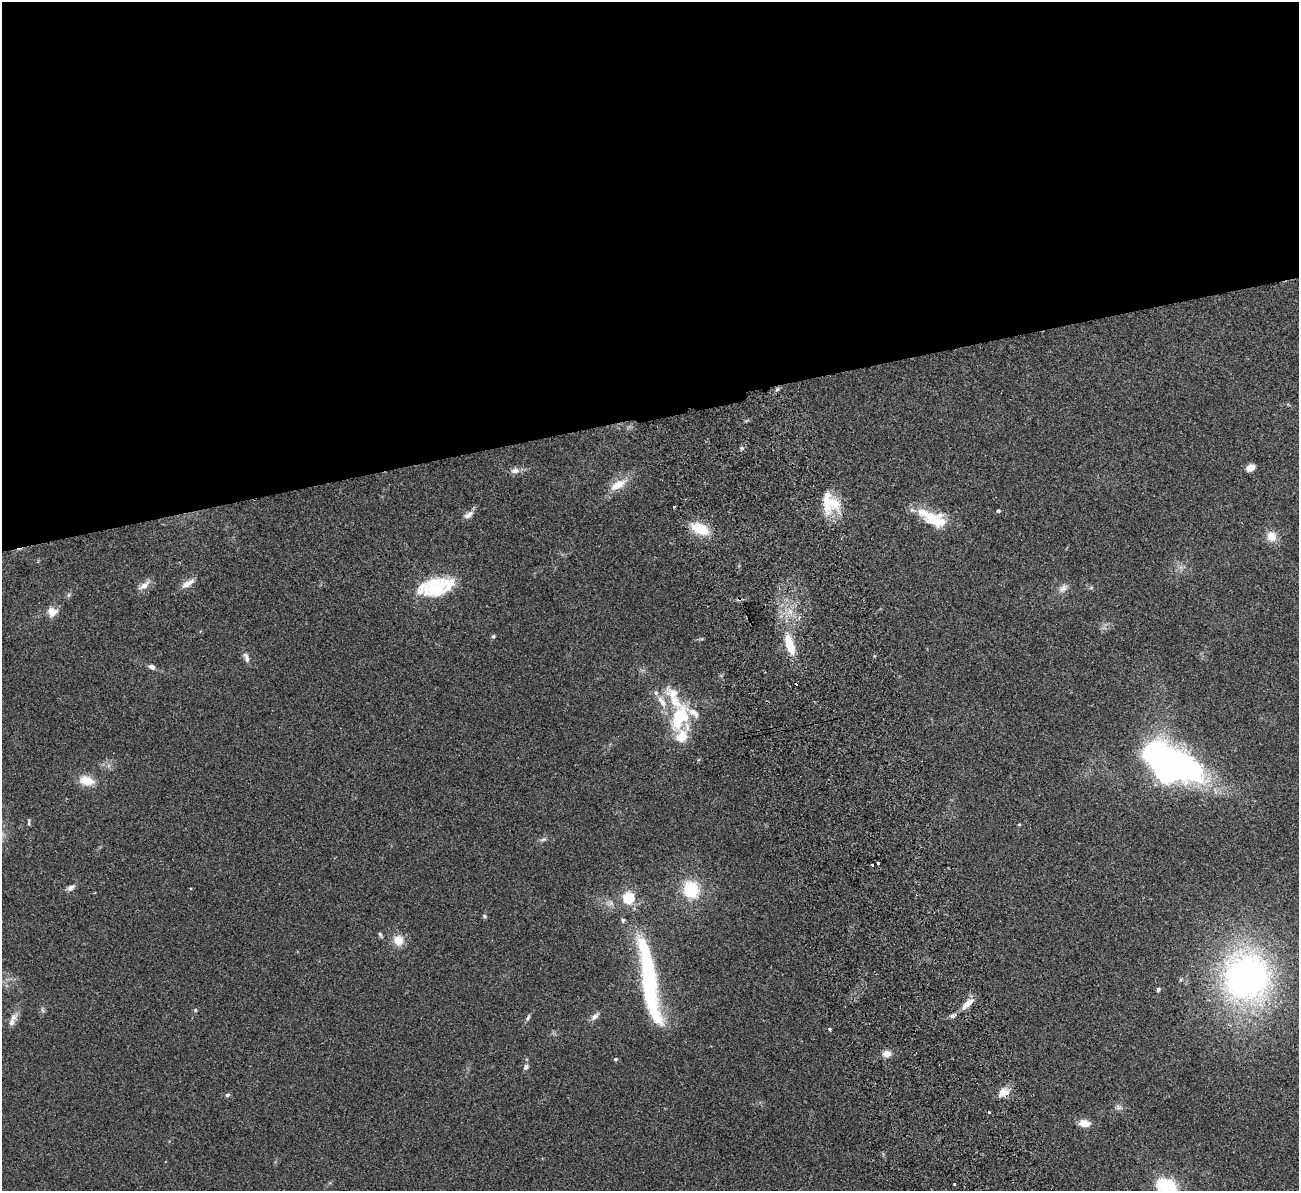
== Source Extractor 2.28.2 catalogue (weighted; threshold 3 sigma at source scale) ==
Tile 2 of 4 x 4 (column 2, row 1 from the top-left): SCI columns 1354-2650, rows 3733-4921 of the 5300 x 5207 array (HDU 1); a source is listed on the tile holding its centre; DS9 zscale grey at full resolution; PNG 1301 x 1193 px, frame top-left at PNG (2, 2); no overlay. Shown black and unused: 35% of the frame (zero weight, under 2 of 3 exposures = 3% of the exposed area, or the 3 px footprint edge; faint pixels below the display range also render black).
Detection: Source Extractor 2.28.2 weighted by HDU 2 'WHT'; one run over the whole footprint, this tile lists its part. Background 0.0951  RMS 0.0086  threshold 0.0389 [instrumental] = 3 sigma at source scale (4.5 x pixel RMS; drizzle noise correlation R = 1.50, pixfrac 1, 0.05/0.05 arcsec/px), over >= 5 px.
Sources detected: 74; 2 inside a brighter object's white glare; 2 cosmic-ray / hot-pixel residue — not listed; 10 inside a brighter listed object's ellipse — not listed separately; the other 60 listed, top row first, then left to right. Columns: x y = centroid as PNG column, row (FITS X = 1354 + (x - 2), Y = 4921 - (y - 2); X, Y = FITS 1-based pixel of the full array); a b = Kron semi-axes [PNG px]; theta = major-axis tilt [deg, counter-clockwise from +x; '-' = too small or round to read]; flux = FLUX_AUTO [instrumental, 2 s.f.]
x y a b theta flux
777 389 7 4 45 1.7
742 448 6 5 - 1.8
1250 467 8 6 29 7
515 471 12 8 8 4.6
618 485 24 10 30 14
833 503 24 15 -37 21
674 507 3 2 - 0.88
998 511 5 4 - 0.99
926 514 41 13 -17 23
469 515 13 7 36 5
700 529 21 12 -24 23
1271 536 13 12 - 9.6
188 583 19 7 33 6.7
144 585 17 7 41 6.3
438 587 43 20 11 50
1063 588 15 8 37 5
69 595 6 4 89 1.4
790 611 10 6 -64 5.6
52 612 12 11 - 8.4
493 636 5 5 - 1.4
790 645 29 11 -73 22
246 657 13 6 -70 3.7
152 667 8 6 -22 3.1
662 703 11 10 - 7.1
679 717 31 18 68 47
1182 766 98 27 -28 200
86 781 19 11 -12 14
29 822 9 3 90 1.4
1019 824 5 3 - 0.7
543 839 10 4 11 1.9
878 863 3 3 - 5
872 865 3 3 - 2.2
71 888 11 7 29 3.5
190 889 3 2 - 1
691 889 19 17 -64 35
628 898 5 5 - 98
484 916 5 5 - 1.3
623 920 5 5 - 1.6
380 935 8 4 -65 1.6
398 940 13 12 - 11
1246 977 53 53 - 310
649 980 84 13 -81 160
1158 989 5 4 - 1.4
968 1003 17 7 42 8.8
42 1010 9 3 -76 1.5
195 1010 5 4 - 1.2
952 1016 7 5 30 2.1
13 1017 14 9 53 5.5
595 1017 12 7 41 4
528 1018 9 4 62 1.8
830 1029 4 3 - 1.4
887 1054 8 7 - 7.3
616 1059 6 4 14 1.2
526 1067 8 7 - 2.6
1003 1093 17 10 27 7.8
227 1095 7 5 17 1.5
1118 1107 10 7 3 3
989 1112 3 3 - 1.3
1085 1123 12 7 -9 9.2
1167 1187 14 12 -34 73
Overlapping masked pixels (flux is a lower limit): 1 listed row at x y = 1003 1093
Isophote crosses this tile's border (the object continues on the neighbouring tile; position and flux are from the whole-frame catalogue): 1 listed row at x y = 1167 1187